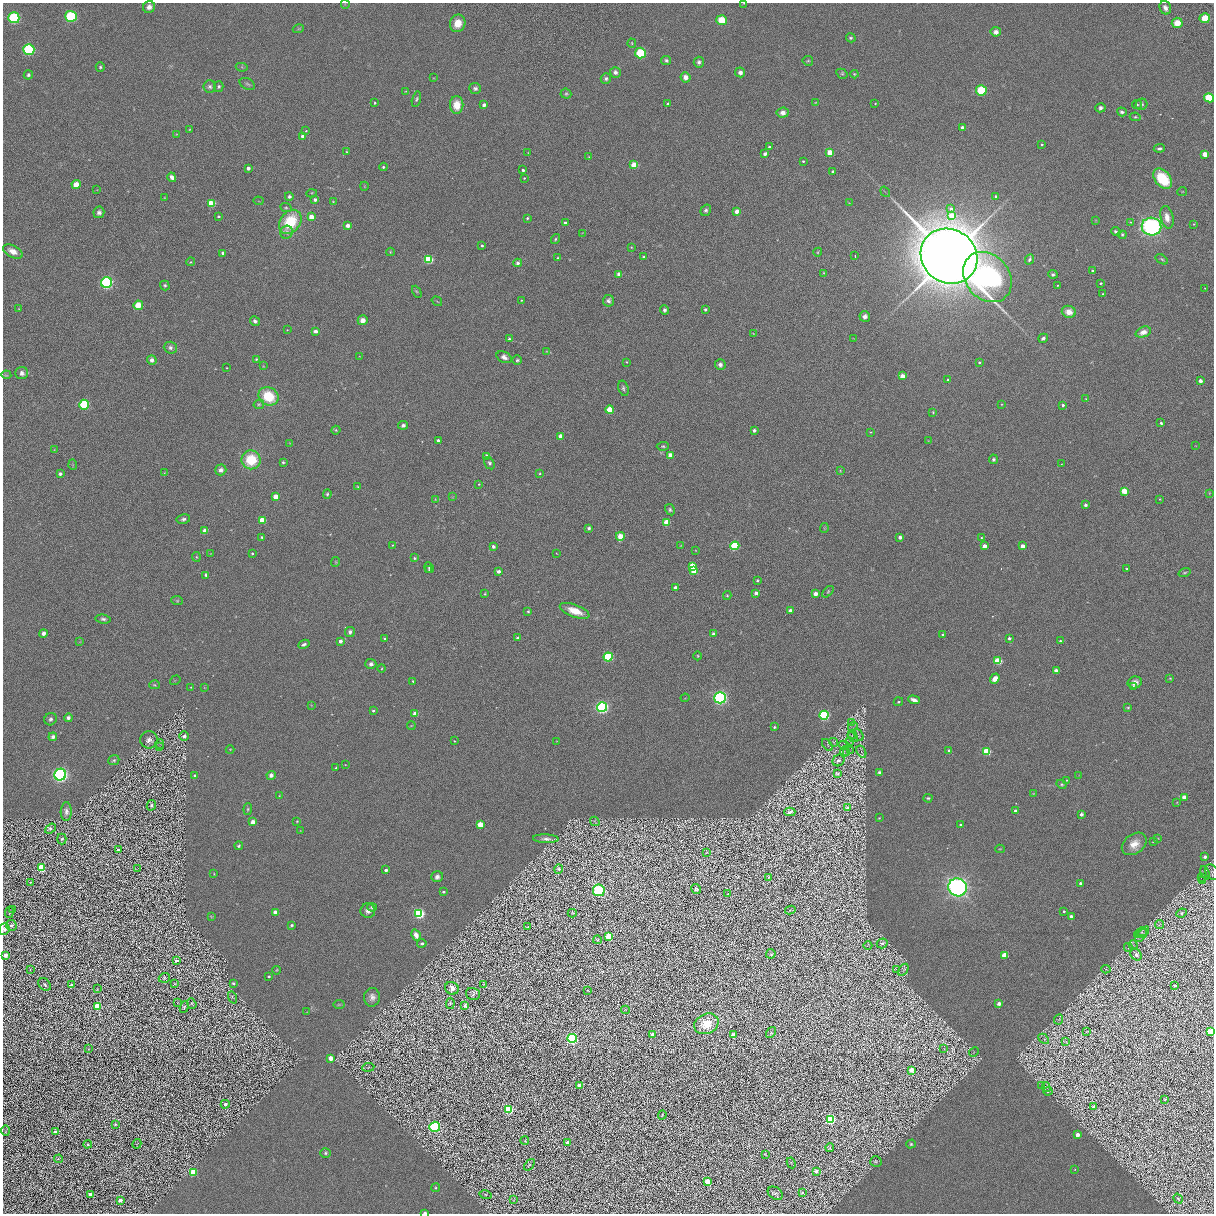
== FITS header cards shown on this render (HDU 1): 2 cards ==
NAXIS1  =                 2423
NAXIS2  =                 2423

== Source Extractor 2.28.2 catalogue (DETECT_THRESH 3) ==
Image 2423 x 2423 px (HDU 1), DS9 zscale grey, zoomed out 1/2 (1 PNG px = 2 x 2 image px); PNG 1216 x 1216 px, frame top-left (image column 2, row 2422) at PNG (3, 3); each listed source drawn as its Kron ellipse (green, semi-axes under 4 px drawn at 4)
Background 0.00113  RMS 0.027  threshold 0.0813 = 3 sigma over >= 5 px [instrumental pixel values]
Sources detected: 644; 15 cannot appear on this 1/2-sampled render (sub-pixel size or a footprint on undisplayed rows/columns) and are neither listed nor drawn; of the other 629, the 500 brightest by FLUX_AUTO listed and drawn (129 fainter detections omitted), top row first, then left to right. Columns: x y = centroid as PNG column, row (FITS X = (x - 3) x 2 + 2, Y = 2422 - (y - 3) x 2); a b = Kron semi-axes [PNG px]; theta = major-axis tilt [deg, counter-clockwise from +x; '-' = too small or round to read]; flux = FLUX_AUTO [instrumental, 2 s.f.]
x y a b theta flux
744 3 4 3 - 4.4
345 4 4 2 - 3.1
149 7 6 6 - 29
1165 8 7 5 -66 25
71 16 5 5 - 470
14 18 5 5 - 550
1205 18 5 5 - 93
722 20 5 5 - 120
458 23 9 7 70 95
1177 23 5 5 - 72
298 29 5 4 - 6.9
996 32 5 4 - 30
851 38 5 4 - 9.8
632 43 4 3 - 5.1
29 49 5 5 - 520
640 53 5 5 - 240
666 60 5 4 - 13
808 61 5 5 - 9
699 62 5 5 - 16
100 67 5 4 - 9.2
242 67 6 3 -11 6.9
615 72 5 5 - 20
740 72 5 5 - 23
842 74 6 4 -32 9.4
854 74 4 3 - 5.8
28 75 4 4 - 14
686 77 5 5 - 35
433 78 3 3 - 4.1
606 79 5 5 - 14
247 84 8 5 -27 14
219 86 5 5 - 13
210 87 6 6 - 16
475 88 6 5 - 15
981 90 5 5 - 240
406 91 3 3 - 4
566 94 5 5 - 8.9
1209 98 5 4 - 300
416 99 8 4 77 12
375 103 3 3 - 9.5
815 103 3 3 - 3.8
667 104 3 2 - 8.1
875 104 3 2 - 4.1
1137 104 5 3 - 7.3
1141 104 6 5 - 13
457 105 9 6 89 89
484 105 3 3 - 35
1100 108 5 4 - 16
1122 112 5 3 - 14
783 113 6 5 - 34
1135 117 5 3 - 7.7
962 127 3 2 - 20
189 129 3 3 - 3.7
306 131 3 2 - 4.4
176 134 3 3 - 3.7
303 136 3 3 - 76
1042 144 2 2 - 8.5
769 147 3 3 - 8.2
1159 148 5 3 - 13
346 152 4 3 - 4.7
830 152 3 3 - 190
528 153 3 2 - 2.9
765 154 4 3 - 16
1205 154 3 3 - 140
589 157 3 2 - 3.4
803 161 2 2 - 6.9
634 165 3 3 - 230
383 167 4 3 - 8.3
248 168 3 2 - 36
523 170 2 2 - 15
833 171 2 2 - 14
172 177 5 3 - 32
524 178 2 2 - 5.9
1163 179 11 7 -51 250
76 185 4 4 - 74
364 186 4 4 - 5
97 190 3 3 - 3.5
885 192 5 1 - 4.5
1182 192 5 2 - 4
312 193 5 3 - 6.1
289 196 4 4 - 13
996 196 3 3 - 11
165 198 4 3 - 3.6
315 200 4 4 - 19
258 201 5 2 - 4.4
333 201 3 3 - 3.8
211 203 3 3 - 360
849 203 3 3 - 3.7
286 208 6 4 -25 8.5
951 209 4 4 - 21
706 210 6 5 - 14
737 211 4 3 - 36
99 212 6 5 - 22
218 216 3 2 - 10
952 216 4 3 - 160
311 217 3 3 - 140
1167 217 11 6 -76 50
527 218 3 2 - 9.5
1096 220 3 2 - 3.6
290 222 13 10 53 260
1130 222 3 2 - 4.6
565 223 4 3 - 14
1194 224 3 2 - 3.2
348 225 3 3 - 62
1151 227 10 9 - 1400
286 232 7 6 - 23
1116 232 5 3 - 17
582 233 3 2 - 2.8
1122 235 4 4 - 8.1
555 239 5 3 - 8.1
482 246 3 2 - 8
631 247 3 3 - 4
13 251 11 6 -26 50
390 252 4 4 - 6
818 252 4 3 - 6.2
223 253 3 2 - 39
855 256 3 1 - 3
949 256 29 26 -36 21000
644 257 4 4 - 13
558 258 4 3 - 6.5
428 259 3 3 - 700
1029 259 6 3 65 14
1162 259 7 3 -33 8.2
190 262 4 3 - 6.2
518 263 4 4 - 18
1093 271 4 3 - 10
824 273 3 3 - 4.1
619 274 4 3 - 26
1053 274 5 3 - 10
987 277 27 22 -49 1200
107 282 5 5 - 930
1101 283 3 2 - 7.8
1057 285 2 2 - 3.7
165 286 5 4 - 9.9
1205 288 3 3 - 3.4
417 292 6 4 -65 8
1103 294 2 2 - 4.4
521 300 3 2 - 3.9
437 301 5 1 - 3.4
608 301 6 5 - 18
138 305 5 4 - 99
18 309 3 3 - 3.2
705 309 3 3 - 10
665 310 4 4 - 15
1069 312 7 6 - 58
865 316 5 5 - 22
363 320 5 5 - 41
255 321 5 4 - 16
287 330 2 2 - 3.8
316 331 4 3 - 25
1143 332 8 5 20 47
753 333 4 3 - 3.4
1043 338 5 3 - 18
509 339 3 2 - 11
854 339 4 2 - 3.5
170 348 6 6 - 20
547 351 4 3 - 4.7
359 356 3 2 - 2.8
504 357 8 5 -26 29
256 359 4 4 - 7.4
152 360 5 4 - 26
517 360 5 4 - 10
627 362 3 3 - 5
979 362 2 2 - 11
720 365 5 5 - 23
263 366 4 3 - 3.9
227 368 2 2 - 3.2
22 373 6 6 - 27
6 375 5 3 - 6.4
902 376 3 3 - 110
948 380 3 2 - 15
1200 381 3 3 - 30
623 388 8 5 -74 15
268 396 10 9 - 210
1086 399 4 3 - 5.3
259 404 5 4 - 9
1001 404 3 3 - 3.8
84 405 5 5 - 330
1063 405 2 2 - 18
610 410 4 4 - 140
933 412 3 3 - 5.9
1161 423 3 3 - 9.4
403 425 5 4 - 17
336 430 5 4 - 7.8
754 430 4 3 - 15
871 432 3 2 - 4.2
561 436 3 3 - 79
438 440 4 4 - 13
928 441 3 3 - 3.2
290 443 3 3 - 3.4
1196 445 3 2 - 3.1
663 446 6 4 4 9.7
54 450 3 3 - 4.8
671 455 4 4 - 58
487 456 3 3 - 57
993 459 5 4 - 12
251 460 9 9 - 220
283 462 4 3 - 7.9
489 463 7 4 -58 14
1061 464 2 2 - 3
73 465 5 2 - 4.3
221 470 6 5 - 27
840 471 4 3 - 4
164 473 3 3 - 3.3
60 474 4 4 - 13
540 474 3 3 - 5.8
479 484 3 3 - 4.6
358 487 4 3 - 4.5
1124 491 3 3 - 130
1209 493 3 3 - 3.3
327 494 5 4 - 9.2
276 496 3 3 - 190
452 497 4 3 - 4.4
435 499 3 3 - 3.8
1160 499 2 2 - 3.3
1086 505 4 3 - 14
670 510 6 4 -60 11
183 519 7 5 10 17
262 520 3 3 - 280
667 522 4 4 - 120
589 528 4 3 - 14
824 528 5 2 - 3.8
205 531 3 3 - 120
620 536 4 4 - 72
262 537 3 2 - 9.5
900 537 3 2 - 43
981 538 3 3 - 5
392 545 2 2 - 3.3
493 546 3 3 - 20
681 546 4 2 - 3.6
735 546 4 4 - 400
984 546 3 3 - 71
1023 546 3 3 - 72
696 550 3 3 - 3.9
252 553 3 2 - 8.8
556 553 3 2 - 3.1
210 554 3 3 - 3.2
196 557 5 4 - 7.8
414 558 3 2 - 10
335 562 5 4 - 7.2
692 566 4 3 - 100
429 568 5 4 - 10
1127 569 3 3 - 15
429 570 4 3 - 5.1
694 570 4 4 - 140
498 571 3 3 - 25
1185 573 6 4 19 9.2
206 575 4 4 - 11
757 581 3 3 - 7.5
675 588 3 3 - 25
828 592 7 4 44 8.8
756 593 4 4 - 23
485 594 4 3 - 5.9
815 594 3 3 - 37
727 595 4 4 - 6.6
177 600 6 4 -7 7.8
790 610 3 3 - 18
528 611 3 3 - 6.6
575 611 15 6 -20 100
103 619 7 4 -8 15
350 632 5 5 - 22
43 633 4 4 - 27
713 634 4 3 - 19
943 635 2 2 - 15
518 638 3 3 - 21
1009 638 3 3 - 20
385 639 3 3 - 7.7
340 641 3 2 - 41
1060 641 3 2 - 8.2
80 642 3 2 - 3.4
304 644 6 4 26 18
698 656 4 3 - 6
608 657 4 4 - 430
998 661 3 3 - 380
371 664 5 5 - 19
382 669 4 3 - 5.3
1056 671 3 3 - 97
1170 678 4 3 - 4.5
995 679 5 4 - 51
175 680 5 2 - 3.2
413 681 2 2 - 9
1135 682 7 6 - 35
154 685 5 4 - 7.9
191 687 3 2 - 5.5
204 687 3 3 - 3.4
1133 687 4 3 - 20
685 698 4 3 - 4.9
720 698 6 5 - 1500
914 700 6 3 -20 36
898 702 5 3 - 7.1
311 705 3 3 - 3.7
602 707 5 5 - 1500
1128 707 4 3 - 6
373 711 2 2 - 13
415 714 3 3 - 99
824 715 4 4 - 740
68 718 4 4 - 19
50 719 6 6 - 17
851 723 3 2 - 3.2
411 726 4 3 - 4
774 727 3 3 - 8.1
853 727 5 3 - 7.8
852 734 4 3 - 5.8
858 734 7 3 -55 9.9
184 736 5 4 - 22
53 737 4 4 - 19
853 737 6 2 -39 6.1
149 740 9 8 - 34
454 741 3 3 - 4
557 741 3 2 - 2.9
834 742 4 3 - 6.3
850 742 4 2 - 4.9
160 744 5 2 - 4.2
827 745 7 2 -54 6.5
844 745 5 2 - 6.1
159 746 3 2 - 3.2
230 750 4 4 - 6.3
850 750 3 2 - 3.1
949 750 2 2 - 9.2
844 751 6 2 69 7.4
987 751 3 3 - 470
861 752 6 3 -59 10
847 753 3 2 - 3.5
114 760 6 4 22 9.7
839 760 6 5 - 17
345 765 2 2 - 3
336 768 4 3 - 7.5
879 772 4 3 - 11
838 774 3 3 - 7.1
60 775 6 5 - 1800
271 775 4 4 - 27
1079 775 4 3 - 4.2
195 776 3 3 - 10
1067 780 2 2 - 3.4
1061 784 5 4 - 8
1033 793 3 2 - 2.9
279 796 3 3 - 3.8
1184 797 3 3 - 39
928 798 4 3 - 9.3
1177 803 4 3 - 4
151 805 5 4 - 11
847 807 3 3 - 8.5
248 809 6 4 85 8.2
1016 811 4 3 - 15
66 812 9 5 89 23
790 812 6 3 2 15
1081 814 3 3 - 26
879 818 3 2 - 4.1
297 821 3 3 - 5.2
595 821 5 3 - 7.2
253 822 3 3 - 110
960 824 3 2 - 6.6
480 825 3 3 - 140
51 829 6 4 37 13
300 831 3 2 - 2.9
1158 838 3 3 - 3.2
62 839 5 4 - 11
546 839 13 4 -3 22
1154 841 4 3 - 7.2
1134 844 14 9 37 71
239 846 4 3 - 9.5
1000 849 4 3 - 4.3
118 850 3 3 - 8.6
707 852 4 3 - 5
1205 857 3 3 - 21
41 868 4 4 - 270
138 868 3 2 - 3.2
559 869 4 4 - 12
386 870 3 3 - 19
1212 872 9 6 -49 18
1205 873 7 4 -72 12
214 874 3 3 - 3.8
437 877 6 5 - 22
769 877 2 2 - 2.9
1201 877 3 3 - 4.5
1202 881 3 2 - 3
31 882 3 3 - 5.1
1080 883 3 3 - 15
958 887 9 9 - 2100
696 889 5 4 - 12
599 890 6 6 - 930
443 892 3 3 - 8.8
728 894 4 3 - 5.7
372 907 5 4 - 18
13 909 4 3 - 3.3
790 910 5 2 - 4.2
368 911 7 7 - 27
1064 911 3 2 - 8.7
9 912 6 3 81 7.5
275 912 3 3 - 73
419 913 4 4 - 1200
572 913 4 3 - 5.9
1182 913 5 4 - 10
1071 916 3 3 - 17
211 917 4 3 - 4.7
1159 924 4 2 - 3.1
11 925 5 5 - 15
292 925 3 3 - 11
528 927 3 2 - 3.5
4 929 6 5 - 14
1142 932 6 4 13 9.7
1141 933 7 3 20 8
1142 934 9 4 50 18
416 935 6 4 -60 48
609 936 4 4 - 370
597 940 4 4 - 9.1
422 943 4 3 - 13
882 943 5 5 - 20
868 945 4 3 - 5.2
1133 945 5 3 - 7.8
1128 947 4 2 - 4.5
771 954 5 4 - 8.3
5 955 3 3 - 32
1005 955 3 3 - 190
1136 955 6 5 - 19
176 961 4 3 - 11
30 969 2 1 - 2.8
896 969 3 2 - 3.1
1106 969 5 3 - 4.9
276 970 4 4 - 6.1
903 970 6 2 55 8.7
269 976 3 2 - 8.2
164 978 6 5 - 11
233 983 4 3 - 8.2
45 984 7 5 -43 11
174 984 4 3 - 5.6
483 984 4 3 - 3.1
71 985 4 3 - 14
1174 986 4 3 - 7.9
452 988 7 6 - 35
97 989 3 2 - 3.2
588 990 3 2 - 3.9
473 994 7 6 - 15
232 997 6 3 -67 6.3
372 997 9 8 - 33
178 1003 3 3 - 3.9
450 1003 5 3 - 7.6
999 1003 3 3 - 35
192 1004 5 3 - 5.9
339 1005 5 3 - 6.8
97 1006 4 4 - 190
465 1006 3 3 - 9.6
184 1007 6 3 68 5.6
625 1010 4 3 - 3.8
307 1012 3 2 - 3.2
1059 1019 5 1 - 3
706 1024 12 10 25 140
1087 1031 4 3 - 3.9
1210 1032 4 3 - 210
771 1033 6 4 55 10
652 1034 4 3 - 28
733 1035 3 3 - 40
572 1038 4 4 - 1200
1044 1039 6 3 -47 6.8
1066 1041 4 2 - 2.9
88 1049 3 3 - 3.1
944 1049 3 3 - 3.6
974 1052 5 3 - 5.5
331 1058 3 3 - 93
368 1067 6 3 7 5.4
912 1070 3 3 - 46
580 1085 3 3 - 120
1042 1085 4 2 - 2.8
1046 1087 5 4 - 7.8
1048 1091 4 4 - 11
1165 1099 3 2 - 5.7
225 1104 4 4 - 17
1093 1107 4 3 - 13
508 1109 4 4 - 720
662 1115 4 3 - 4.3
830 1119 4 4 - 1000
115 1124 3 3 - 7.2
435 1127 5 5 - 1000
6 1131 5 2 - 5.4
56 1132 3 3 - 31
1077 1135 3 3 - 66
525 1140 4 4 - 4.9
568 1142 3 3 - 33
88 1144 4 3 - 7.3
137 1144 5 2 - 3.8
911 1144 5 4 - 8.8
830 1148 4 2 - 4.4
326 1153 5 4 - 11
765 1155 4 3 - 3.8
59 1159 4 2 - 3.5
876 1161 6 5 - 8.7
791 1163 5 3 - 5.5
529 1165 7 3 53 7
1075 1170 3 3 - 3.6
816 1171 3 3 - 26
193 1173 3 3 - 450
707 1182 3 3 - 87
435 1188 4 4 - 7.8
775 1193 8 6 -34 18
802 1193 3 3 - 5.2
90 1194 3 3 - 18
486 1195 6 4 -11 8.2
1178 1199 5 3 - 6.4
120 1200 4 3 - 23
513 1200 3 2 - 2.8
425 1213 3 2 - 43
At the frame edge (FLAGS 8, measured only in part): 6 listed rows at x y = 744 3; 1209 98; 1212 872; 4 929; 1210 1032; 425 1213
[129 fainter detections neither listed nor drawn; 15 sub-pixel or undisplayed-footprint detections neither listed nor drawn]